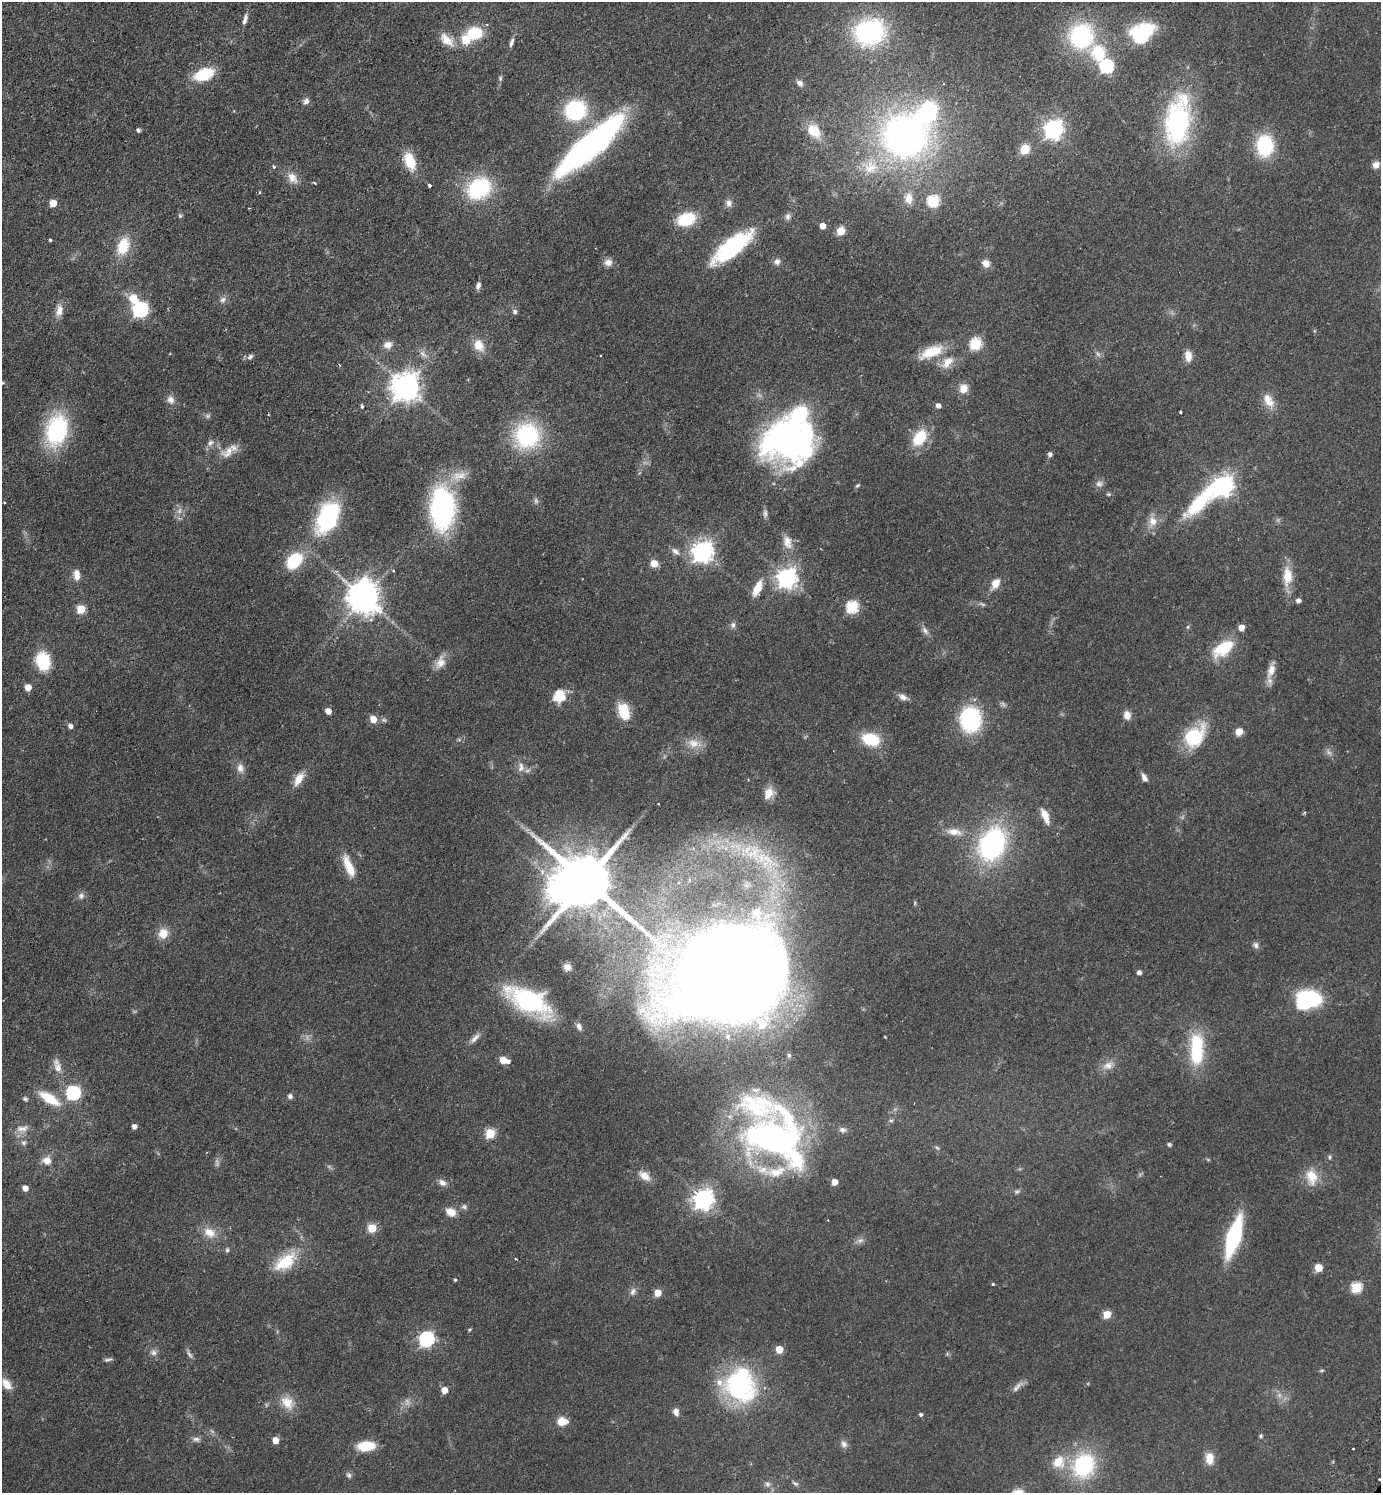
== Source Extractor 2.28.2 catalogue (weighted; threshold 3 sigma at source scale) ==
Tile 11 of 4 x 4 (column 3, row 3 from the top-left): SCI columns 3100-4478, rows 1533-3023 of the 6059 x 6046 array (HDU 1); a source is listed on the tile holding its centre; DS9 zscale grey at full resolution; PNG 1383 x 1495 px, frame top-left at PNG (2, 2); no overlay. Shown black and unused: <1% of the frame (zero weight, under 2 of 3 exposures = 3% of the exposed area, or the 3 px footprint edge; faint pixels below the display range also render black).
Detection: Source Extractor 2.28.2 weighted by HDU 2 'WHT'; one run over the whole footprint, this tile lists its part. Background 0.0488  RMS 0.0049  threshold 0.0222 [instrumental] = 3 sigma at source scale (4.5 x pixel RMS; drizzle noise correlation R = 1.50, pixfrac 1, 0.05/0.05 arcsec/px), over >= 5 px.
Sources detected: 237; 12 too faint to see at this stretch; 5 inside a brighter object's white glare — not listed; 9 inside a brighter listed object's ellipse — not listed separately; the other 211 listed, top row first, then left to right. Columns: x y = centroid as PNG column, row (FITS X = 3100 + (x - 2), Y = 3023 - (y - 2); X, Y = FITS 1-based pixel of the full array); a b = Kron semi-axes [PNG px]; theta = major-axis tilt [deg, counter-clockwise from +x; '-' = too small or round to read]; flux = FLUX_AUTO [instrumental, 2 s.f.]
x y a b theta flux
245 20 14 5 76 2.3
869 32 22 18 14 87
1141 35 14 10 47 76
1081 36 24 23 - 51
446 40 21 11 -44 6.1
466 40 6 5 - 18
511 43 12 5 72 1.8
1099 53 23 17 -82 19
1107 66 6 6 - 72
204 74 13 8 21 29
500 78 6 5 - 0.94
800 83 9 7 -38 1.9
306 101 8 7 - 1.7
575 110 18 17 - 43
1178 121 58 28 81 74
1053 129 7 7 - 230
138 130 4 4 - 1.3
814 131 20 14 -45 9.2
905 136 40 37 -8 190
589 146 72 17 41 170
1265 146 17 14 -89 35
1025 149 9 8 - 8.5
410 161 17 10 -69 14
1376 165 8 7 - 2.8
274 167 3 3 - 1.4
871 167 21 17 18 12
292 178 17 10 -55 4.8
314 183 4 2 - 0.7
430 186 4 3 - 4.2
479 188 18 15 35 51
260 192 4 3 - 0.41
909 198 14 10 -86 4.9
933 201 6 6 - 43
53 203 5 5 - 8.4
729 203 10 8 84 2.3
180 216 5 5 - 0.81
788 217 9 7 78 1.8
686 219 17 12 20 19
822 226 5 5 - 5
841 231 5 5 - 13
50 240 3 3 - 0.99
123 246 16 11 70 15
732 247 50 17 38 43
777 261 9 8 - 2
608 262 10 9 - 3
986 263 9 8 - 3.5
478 286 9 5 74 2
133 298 14 11 -68 7.6
223 300 9 7 43 1.8
140 309 7 7 - 120
59 310 16 9 81 4.1
515 312 6 6 - 1.5
976 344 6 6 - 40
388 345 11 9 19 3.3
479 345 16 12 -62 6.9
931 352 30 12 24 13
600 355 3 2 - 0.39
1188 356 11 7 -88 5.1
250 357 9 5 39 1.4
947 362 19 11 47 6.4
339 365 4 3 - 0.43
2 383 5 3 - 0.42
406 387 9 9 - 640
963 389 10 9 - 5.1
171 400 11 9 -53 2.8
1269 403 15 10 -8 4.7
362 406 5 4 - 0.7
938 406 5 5 - 2.3
1181 412 3 3 - 0.67
57 430 24 16 76 63
527 436 25 25 - 48
920 438 15 10 55 19
788 440 53 48 51 150
210 443 9 7 43 2
228 452 20 11 49 5.8
1050 454 5 5 - 1.4
459 476 25 11 10 8.1
857 485 6 4 32 0.67
1223 486 8 7 - 270
536 501 8 5 84 1.2
1199 502 62 18 46 35
4 503 3 3 - 0.65
442 509 35 20 -88 93
328 517 35 20 64 51
1153 521 14 12 -83 5.2
787 542 20 11 -78 5.5
675 551 12 6 -41 2.3
702 552 8 7 - 300
294 561 19 13 48 22
654 563 5 5 - 10
77 575 14 8 -86 3.8
1287 576 26 12 88 9.2
787 578 7 7 - 270
995 584 11 8 54 5.8
757 588 18 8 65 7.5
364 598 10 9 - 860
1298 601 5 4 - 2.2
852 607 6 6 - 50
81 609 5 5 - 19
733 625 9 6 72 1.5
1241 628 5 5 - 5
925 631 12 6 -57 2
1223 648 28 15 34 17
43 661 15 11 -77 24
440 663 18 12 58 4.9
1271 670 19 10 70 5.2
28 687 5 5 - 6.5
559 696 15 14 - 9.1
903 697 11 7 -23 2.5
328 711 5 4 - 4.8
623 711 17 11 -74 13
1127 715 10 8 -88 3.5
373 719 5 5 - 8.4
970 719 20 16 -89 53
70 726 5 5 - 2
1239 732 7 6 - 5
1194 736 28 19 47 24
871 739 15 11 -17 20
693 743 16 12 -7 6.3
521 767 15 8 82 3.2
240 768 12 8 -81 3.1
1144 778 9 5 -64 2.4
299 779 18 9 59 6
769 793 15 12 55 5.7
1045 816 20 8 -68 5.7
954 832 20 9 -8 5.8
992 844 29 21 64 85
754 852 26 25 - 25
349 866 29 9 -68 9.2
586 881 19 12 -44 4000
81 896 8 8 - 1.8
757 913 19 15 -64 9.8
163 933 13 12 - 6.2
1256 945 9 7 -75 1.5
567 967 7 7 - 2.6
1139 973 5 4 - 2
729 974 67 54 20 1900
1309 998 22 13 -22 37
528 1001 38 17 -26 78
579 1027 11 6 -63 2
475 1038 17 6 45 2.7
1197 1049 37 15 89 29
789 1055 6 5 - 0.77
503 1060 5 5 - 8.5
1108 1065 15 10 19 4.3
57 1066 21 9 -77 4.6
73 1093 6 6 - 87
290 1096 7 6 - 1.3
49 1098 22 9 -32 15
25 1099 7 5 -29 0.99
757 1106 88 29 -16 51
891 1120 6 4 1 0.75
134 1127 4 4 - 2.4
22 1128 18 9 9 4
842 1130 9 7 -24 1.8
490 1133 5 5 - 27
773 1138 56 31 0 160
23 1143 6 6 - 1.2
1169 1144 6 4 -74 0.73
937 1148 7 3 -37 0.68
1329 1157 6 4 90 0.68
47 1161 10 9 - 4.2
776 1172 35 13 10 15
644 1176 15 9 -36 4.8
1312 1177 22 15 -70 8.9
835 1182 5 4 - 4.9
442 1183 10 7 -39 2.4
25 1188 5 4 - 4.2
1017 1192 7 5 2 1.1
703 1199 7 7 - 300
464 1207 7 7 - 1.2
451 1212 12 9 -29 5
372 1228 5 5 - 18
209 1232 18 12 -31 6.7
1233 1237 28 9 73 76
860 1241 10 6 39 1.7
227 1250 6 5 - 0.91
285 1262 31 16 35 18
1318 1268 5 5 - 12
455 1280 4 3 - 0.6
993 1284 4 3 - 0.55
1356 1287 6 5 - 32
633 1292 10 7 71 2.1
658 1293 5 5 - 8.1
1107 1314 5 5 - 13
470 1330 5 3 - 0.53
426 1339 7 6 - 120
779 1349 5 5 - 9.6
153 1352 9 8 - 2
108 1360 11 4 7 1.2
6 1384 17 10 -46 5.1
741 1385 42 36 -65 62
1017 1387 18 6 47 2.6
444 1390 5 5 - 6.1
287 1403 20 14 -53 7.8
676 1412 9 6 -83 2.6
921 1415 5 4 - 1
562 1421 9 8 - 6.4
1261 1436 5 4 - 0.66
196 1439 10 6 0 1.7
275 1440 5 5 - 5.4
844 1444 10 8 -57 2.1
366 1446 18 10 5 11
1353 1449 3 2 - 0.55
1209 1458 13 10 -88 6.2
1058 1462 18 16 41 10
1084 1465 20 16 60 49
349 1475 8 6 -49 1.3
1379 1479 3 3 - 0.73
795 1483 9 5 -33 1.1
767 1484 8 6 -22 1.4
Overlapping masked pixels (flux is a lower limit): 1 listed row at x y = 1379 1479
Isophote crosses this tile's border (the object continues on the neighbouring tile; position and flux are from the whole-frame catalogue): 1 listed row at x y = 6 1384